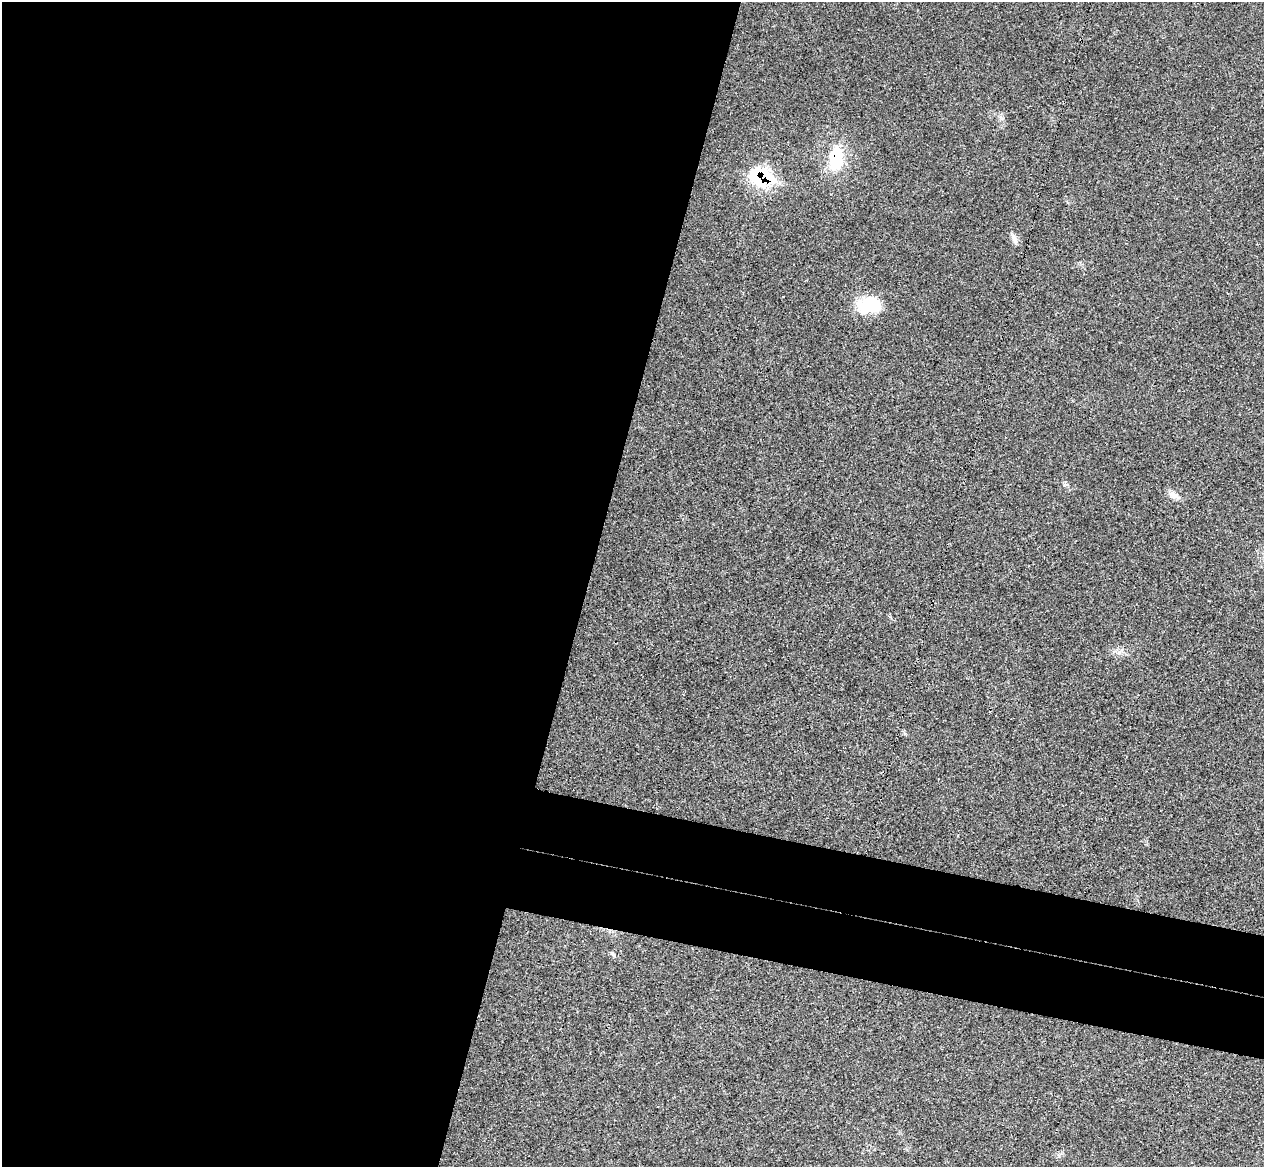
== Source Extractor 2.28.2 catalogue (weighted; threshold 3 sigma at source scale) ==
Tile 5 of 4 x 4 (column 1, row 2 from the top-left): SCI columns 19-1280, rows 2632-3796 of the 5084 x 5145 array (HDU 1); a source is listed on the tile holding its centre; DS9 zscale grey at full resolution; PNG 1266 x 1169 px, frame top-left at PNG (2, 2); no overlay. Shown black and unused: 53% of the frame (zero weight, under 3 of 4 exposures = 6% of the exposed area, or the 3 px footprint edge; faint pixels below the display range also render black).
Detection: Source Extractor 2.28.2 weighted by HDU 2 'WHT'; one run over the whole footprint, this tile lists its part. Background 0.0253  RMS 0.0061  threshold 0.0274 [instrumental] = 3 sigma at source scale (4.5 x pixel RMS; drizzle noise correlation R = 1.50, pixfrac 1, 0.05/0.05 arcsec/px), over >= 5 px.
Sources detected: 5; all 5 listed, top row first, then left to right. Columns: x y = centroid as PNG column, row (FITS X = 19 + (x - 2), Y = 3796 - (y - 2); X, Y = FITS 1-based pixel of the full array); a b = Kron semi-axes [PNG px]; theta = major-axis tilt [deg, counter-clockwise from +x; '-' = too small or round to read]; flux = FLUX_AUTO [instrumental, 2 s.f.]
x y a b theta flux
836 158 30 18 82 21
762 177 18 14 -6 51
1014 239 14 6 -69 2.5
870 305 29 18 9 22
1173 495 14 7 -29 3.3
Overlapping masked pixels (flux is a lower limit): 2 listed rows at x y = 836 158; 762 177